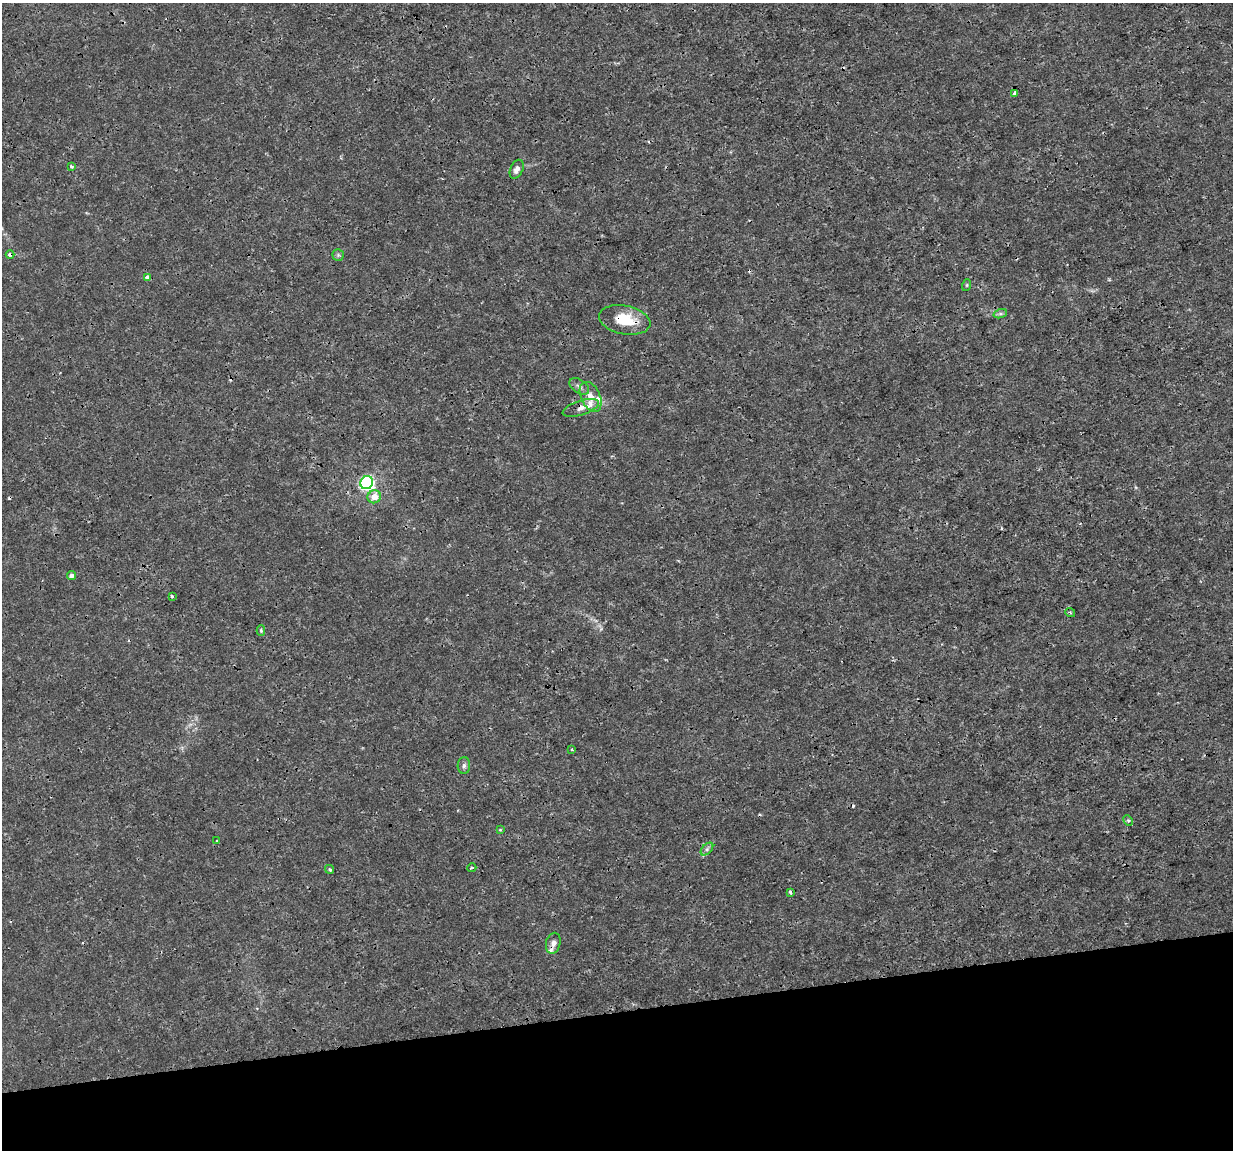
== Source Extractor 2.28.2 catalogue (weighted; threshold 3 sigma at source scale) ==
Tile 14 of 4 x 4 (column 2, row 4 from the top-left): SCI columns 1232-2462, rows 79-1226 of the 4923 x 4703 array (HDU 1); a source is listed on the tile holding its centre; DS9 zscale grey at full resolution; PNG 1235 x 1152 px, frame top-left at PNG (2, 3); each listed source drawn as its Kron ellipse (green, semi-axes under 4 px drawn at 4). Shown black and unused: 12% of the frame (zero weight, under 3 of 4 exposures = <1% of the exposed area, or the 3 px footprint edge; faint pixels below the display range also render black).
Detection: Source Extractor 2.28.2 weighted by HDU 2 'WHT'; one run over the whole footprint, this tile lists its part. Background 0.00291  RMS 8.1e-04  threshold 0.00363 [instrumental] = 3 sigma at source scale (4.5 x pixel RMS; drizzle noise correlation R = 1.50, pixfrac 1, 0.0396/0.0396 arcsec/px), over >= 5 px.
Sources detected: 38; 7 cosmic-ray / hot-pixel residue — neither listed nor drawn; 3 inside a brighter listed object's ellipse — not listed separately; the other 28 listed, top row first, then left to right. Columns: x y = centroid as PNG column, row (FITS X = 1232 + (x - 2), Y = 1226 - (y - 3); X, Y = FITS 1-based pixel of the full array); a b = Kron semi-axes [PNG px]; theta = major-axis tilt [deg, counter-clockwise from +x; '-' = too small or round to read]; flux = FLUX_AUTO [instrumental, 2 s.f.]
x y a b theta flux
1015 93 4 4 - 0.45
72 166 3 3 - 0.2
517 169 10 6 65 0.39
10 254 4 4 - 0.25
338 255 5 5 - 0.16
148 277 4 3 - 0.59
967 285 6 3 71 0.11
1000 314 7 4 18 0.15
625 320 26 14 -11 2.4
579 386 11 6 -33 0.29
591 397 16 9 -65 0.82
581 408 19 7 17 0.55
367 483 7 6 - 20
374 497 7 6 - 0.96
71 575 4 4 - 0.24
172 596 4 3 - 0.15
1070 612 5 3 - 0.085
261 630 5 4 - 0.095
572 749 3 3 - 0.15
464 765 8 6 89 0.22
1128 821 5 4 - 0.16
500 830 4 3 - 0.081
217 841 3 3 - 0.12
707 849 7 4 45 0.2
472 868 4 3 - 0.13
330 869 5 3 - 0.14
790 892 4 3 - 0.22
553 943 10 7 77 0.33
Overlapping masked pixels (flux is a lower limit): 5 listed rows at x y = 1015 93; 10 254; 625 320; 581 408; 553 943